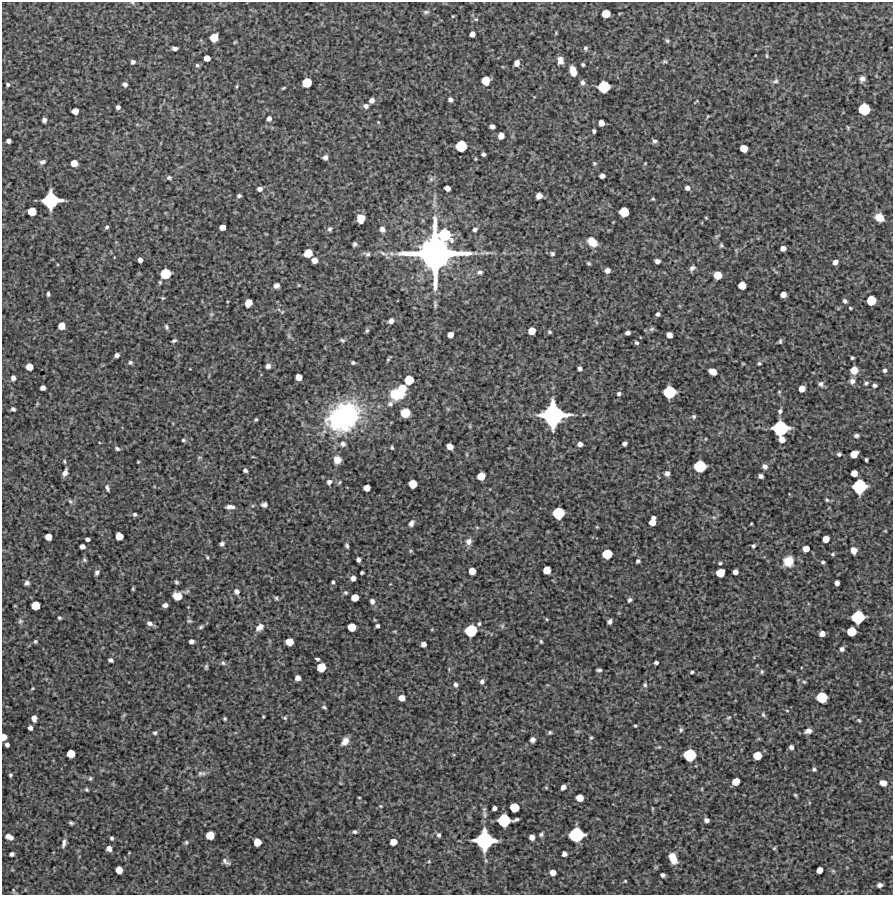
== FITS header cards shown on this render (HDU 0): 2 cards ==
NAXIS1  =                  891 /Length X axis
NAXIS2  =                  893 /Length Y axis

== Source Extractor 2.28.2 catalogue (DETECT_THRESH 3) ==
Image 891 x 893 px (HDU 0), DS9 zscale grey, 1 PNG px = 1 image px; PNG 895 x 897 px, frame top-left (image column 1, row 893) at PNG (2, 2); no overlay
Background 4940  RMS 270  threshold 807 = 3 sigma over >= 5 px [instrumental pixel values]
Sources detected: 365; all 365 listed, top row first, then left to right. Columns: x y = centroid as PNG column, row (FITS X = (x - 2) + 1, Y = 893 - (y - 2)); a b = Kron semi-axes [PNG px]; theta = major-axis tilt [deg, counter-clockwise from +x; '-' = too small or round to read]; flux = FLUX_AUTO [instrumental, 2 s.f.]
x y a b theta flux
132 3 5 4 - 2.1e+04
426 12 8 5 8 3.5e+04
606 14 6 6 - 3.2e+05
453 16 3 3 - 1.6e+04
476 19 6 5 - 3.0e+04
556 33 5 3 - 1.7e+04
472 34 5 4 - 1.0e+05
214 38 6 6 - 3.4e+05
667 41 7 4 -62 3.0e+04
235 42 5 3 - 1.8e+04
175 48 5 3 - 5.6e+04
585 48 6 5 - 3.4e+04
767 56 7 3 83 2.2e+04
207 58 5 5 - 1.5e+05
560 60 7 5 -84 1.2e+05
665 61 6 4 -1 2.5e+04
133 62 4 4 - 4.8e+04
517 63 5 4 - 1.1e+05
197 65 6 4 -15 3.2e+04
583 65 4 3 - 2.8e+04
573 71 9 5 -77 2.1e+05
862 79 6 6 - 7.8e+04
486 80 7 6 - 2.8e+05
775 81 9 5 20 4.4e+04
582 82 6 6 - 5.0e+04
307 83 7 6 - 4.5e+05
8 84 5 5 - 3.5e+04
125 84 5 4 - 6.9e+04
237 86 5 3 - 1.8e+04
604 87 8 8 - 7.5e+05
283 88 4 3 - 2.0e+04
450 99 4 4 - 6.1e+04
371 100 5 4 - 8.3e+04
696 101 8 2 49 1.5e+04
366 106 5 5 - 6.3e+04
118 107 4 4 - 5.2e+04
864 109 8 8 - 7.1e+05
75 111 5 5 - 1.7e+05
708 116 5 3 - 1.6e+04
269 118 5 5 - 6.3e+04
44 120 5 4 - 5.7e+04
378 122 3 3 - 1.5e+04
601 123 5 5 - 1.4e+05
492 127 5 4 - 6.7e+04
848 127 5 4 - 2.0e+04
594 131 4 3 - 3.8e+04
501 136 5 5 - 1.5e+05
8 141 4 4 - 6.1e+04
655 141 6 5 - 4.3e+04
461 146 8 7 - 6.7e+05
744 148 6 5 - 2.5e+05
484 154 4 4 - 4.5e+04
325 157 5 5 - 5.8e+04
42 162 7 5 20 5.4e+04
74 163 5 5 - 2.0e+05
594 163 5 4 - 2.4e+04
645 163 4 3 - 1.3e+04
602 176 5 4 - 8.0e+04
169 178 5 4 - 3.5e+04
431 179 7 6 - 4.3e+04
447 188 5 4 - 1.2e+05
687 188 4 4 - 7.2e+04
260 189 5 4 - 7.6e+04
239 196 4 3 - 3.8e+04
539 196 5 5 - 1.5e+05
653 199 4 3 - 2.0e+04
51 200 12 11 - 1.5e+06
32 211 6 6 - 3.3e+05
624 212 7 7 - 4.7e+05
879 217 10 8 -38 1.9e+05
706 218 3 3 - 1.7e+04
361 219 7 6 - 2.7e+05
107 227 4 4 - 3.3e+04
222 227 5 5 - 1.4e+05
330 229 6 5 - 3.7e+04
382 229 6 5 - 8.2e+04
475 230 4 4 - 4.8e+04
444 235 9 9 - 8.2e+05
592 242 9 7 -42 2.4e+05
355 244 4 4 - 3.9e+04
721 245 6 4 -71 2.8e+04
783 248 5 5 - 1.0e+05
308 253 7 6 - 3.4e+05
384 253 15 5 -23 7.9e+04
435 253 33 32 - 7.9e+06
367 254 10 5 -17 4.9e+04
552 254 5 4 - 3.5e+04
140 260 4 4 - 7.8e+04
314 260 5 5 - 1.3e+05
657 261 5 4 - 7.9e+04
835 262 5 4 - 9.1e+04
588 263 5 4 - 2.4e+04
692 268 8 6 35 5.8e+04
607 270 5 4 - 8.6e+04
480 272 8 6 18 5.0e+04
165 274 7 7 - 5.4e+05
718 275 6 6 - 3.1e+05
299 285 5 3 - 1.5e+04
742 285 6 6 - 2.7e+05
276 286 5 5 - 7.5e+04
48 294 4 3 - 3.5e+04
783 295 5 5 - 1.2e+05
163 298 5 4 - 2.1e+04
871 300 7 6 - 4.6e+05
845 301 6 4 -48 4.3e+04
248 303 6 5 - 2.3e+05
435 304 11 4 -84 4.0e+04
850 308 3 3 - 1.8e+04
282 312 5 4 - 2.0e+04
211 314 6 4 89 3.0e+04
658 314 4 4 - 4.1e+04
391 321 5 4 - 7.8e+04
61 326 6 5 - 2.1e+05
166 327 7 4 -68 3.6e+04
652 329 8 5 27 3.3e+04
367 331 6 4 62 2.9e+04
532 331 6 5 - 2.4e+05
550 332 4 4 - 2.7e+04
628 333 5 4 - 6.3e+04
450 335 5 5 - 1.3e+05
669 335 5 5 - 1.2e+05
289 336 9 4 -89 3.7e+04
342 340 7 5 -21 3.2e+04
174 341 6 4 22 3.3e+04
780 341 6 4 83 2.6e+04
636 343 4 3 - 3.0e+04
117 355 4 4 - 7.3e+04
852 358 3 3 - 2.7e+04
389 359 6 2 54 2.7e+04
130 362 6 5 - 3.9e+04
353 363 4 3 - 3.3e+04
759 363 4 4 - 2.6e+04
743 364 4 3 - 1.5e+04
268 366 6 5 - 6.5e+04
29 367 6 5 - 2.1e+05
580 368 4 4 - 5.2e+04
854 370 6 6 - 2.0e+05
885 370 5 5 - 4.1e+04
712 372 7 5 -25 1.7e+05
299 377 5 5 - 1.8e+05
13 378 4 4 - 7.4e+04
409 380 9 6 64 4.2e+05
852 381 7 6 - 6.9e+04
866 383 5 4 - 3.1e+04
821 384 7 6 - 5.3e+04
875 385 4 4 - 4.4e+04
43 388 5 4 - 8.0e+04
402 388 6 6 - 2.7e+05
802 389 5 5 - 1.7e+05
669 392 9 8 - 8.3e+05
779 392 4 4 - 2.0e+04
398 394 12 9 11 6.7e+05
619 394 5 4 - 3.8e+04
390 404 7 7 - 5.6e+04
13 409 4 4 - 4.3e+04
448 409 6 4 -44 2.2e+04
780 411 5 5 - 5.0e+04
405 413 8 8 - 2.1e+05
553 415 16 16 - 3.0e+06
694 416 6 5 - 3.6e+04
344 417 31 24 38 3.1e+06
256 419 4 3 - 2.4e+04
470 426 6 3 72 1.8e+04
780 428 11 10 - 1.3e+06
856 435 6 4 1 4.1e+04
183 440 5 4 - 2.7e+04
782 440 6 5 - 1.3e+05
624 443 4 4 - 5.7e+04
343 444 7 6 - 6.2e+04
580 444 5 4 - 8.4e+04
450 446 6 5 - 1.4e+05
117 448 7 5 -33 3.6e+04
392 448 4 3 - 2.6e+04
467 454 6 3 72 1.9e+04
839 454 4 4 - 3.8e+04
854 454 6 5 - 2.2e+05
199 457 6 4 1 2.2e+04
253 457 5 3 - 1.4e+04
337 460 7 7 - 1.7e+05
866 460 4 3 - 2.8e+04
64 461 6 4 -83 2.1e+04
138 462 3 2 - 1.5e+04
700 466 8 8 - 7.5e+05
765 466 7 6 - 6.7e+04
245 470 4 4 - 4.8e+04
65 473 7 4 63 8.3e+04
667 473 5 5 - 7.4e+04
854 473 5 5 - 1.7e+05
481 476 6 6 - 2.8e+05
761 476 5 4 - 6.3e+04
329 482 6 6 - 6.4e+04
339 482 6 4 69 2.2e+04
413 484 6 6 - 3.3e+05
859 486 10 9 - 1.1e+06
107 488 9 5 -73 4.3e+04
367 488 5 5 - 1.7e+05
827 500 6 5 - 2.9e+04
70 501 7 5 -62 3.4e+04
264 504 6 5 - 5.4e+04
230 507 9 4 1 7.3e+04
558 513 8 8 - 7.5e+05
135 514 5 5 - 3.4e+04
714 517 6 4 -2 2.7e+04
652 521 8 5 75 2.1e+05
411 523 6 5 - 6.8e+04
751 524 3 2 - 1.5e+04
597 527 5 3 - 1.5e+04
885 531 5 3 - 1.5e+04
119 536 6 6 - 2.5e+05
48 537 5 5 - 1.7e+05
87 539 4 4 - 5.1e+04
826 539 5 5 - 2.0e+05
469 541 9 8 - 9.2e+04
222 544 5 4 - 4.9e+04
82 546 5 4 - 8.6e+04
347 546 6 4 -63 3.4e+04
753 546 4 4 - 3.4e+04
806 549 5 5 - 1.6e+05
854 550 6 5 - 1.3e+05
411 551 5 5 - 2.1e+04
607 554 7 7 - 4.8e+05
833 554 5 4 - 2.7e+04
207 557 4 2 - 2.1e+04
84 560 6 5 - 2.9e+04
358 560 4 4 - 5.6e+04
638 561 4 3 - 3.9e+04
788 561 9 9 - 3.7e+05
823 562 4 4 - 3.2e+04
720 563 5 3 - 2.3e+04
547 570 6 6 - 2.6e+05
472 571 5 5 - 2.2e+05
362 572 4 3 - 2.6e+04
735 572 5 4 - 8.7e+04
97 573 6 4 56 4.7e+04
720 573 6 6 - 3.3e+05
353 578 5 5 - 9.1e+04
176 582 5 4 - 2.9e+04
333 582 4 3 - 3.1e+04
27 583 5 4 - 5.5e+04
837 583 5 4 - 8.7e+04
133 589 4 3 - 2.2e+04
237 591 7 6 - 6.3e+04
345 592 5 5 - 2.6e+04
177 596 8 7 - 1.8e+05
355 597 6 5 - 2.4e+05
276 598 5 5 - 2.8e+04
630 600 5 4 - 4.3e+04
372 601 5 5 - 6.5e+04
165 605 5 4 - 7.7e+04
15 606 4 2 - 1.5e+04
35 606 6 6 - 3.2e+05
858 617 9 8 - 9.2e+05
59 618 4 3 - 2.7e+04
547 619 5 3 - 1.7e+04
20 621 8 6 85 4.1e+04
189 621 7 5 0 2.9e+04
610 621 5 4 - 6.4e+04
150 623 7 4 -25 7.2e+04
479 624 5 3 - 2.8e+04
377 626 4 4 - 4.5e+04
502 626 6 5 - 3.1e+04
201 627 5 4 - 2.9e+04
260 627 10 6 37 1.2e+05
352 627 6 6 - 3.2e+05
471 630 8 8 - 7.8e+05
851 632 7 6 - 4.0e+05
822 634 5 5 - 1.1e+05
35 641 4 4 - 2.5e+04
191 641 5 4 - 6.3e+04
541 641 5 3 - 2.2e+04
289 642 6 6 - 2.6e+05
424 644 5 4 - 7.9e+04
842 649 5 5 - 5.6e+04
317 659 4 3 - 3.4e+04
111 660 4 4 - 4.8e+04
223 663 6 6 - 3.4e+04
656 663 4 3 - 4.5e+04
206 667 6 3 81 3.0e+04
321 667 7 6 - 3.9e+05
599 670 5 3 - 3.8e+04
692 672 4 3 - 2.8e+04
762 672 5 4 - 2.6e+04
298 678 5 5 - 1.0e+05
482 681 6 5 - 5.0e+04
804 682 5 4 - 2.3e+04
456 685 4 4 - 4.9e+04
645 685 6 5 - 3.2e+04
32 688 5 3 - 1.8e+04
822 697 7 7 - 6.0e+05
401 698 5 5 - 1.6e+05
324 707 5 4 - 3.1e+04
787 711 5 3 - 1.5e+04
763 715 7 4 -53 3.2e+04
263 717 3 2 - 1.7e+04
34 718 6 4 -79 9.9e+04
285 718 5 5 - 2.6e+04
728 718 7 4 7 2.6e+04
225 719 3 3 - 2.3e+04
859 720 5 4 - 2.3e+04
635 726 3 2 - 2.0e+04
30 728 4 4 - 6.4e+04
681 730 7 6 - 4.0e+04
808 731 9 6 17 8.3e+04
550 732 5 4 - 2.8e+04
155 733 4 4 - 3.4e+04
3 737 5 4 - 1.8e+05
591 738 5 4 - 2.5e+04
533 740 5 4 - 7.5e+04
345 741 9 6 53 1.3e+05
7 745 4 4 - 5.7e+04
659 747 4 4 - 2.0e+04
791 747 4 4 - 5.6e+04
71 754 6 6 - 2.9e+05
690 755 8 8 - 8.6e+05
757 755 6 6 - 3.1e+05
814 769 5 4 - 3.7e+04
201 773 12 6 8 6.4e+04
10 775 4 3 - 2.8e+04
90 778 5 4 - 3.0e+04
736 781 6 5 - 2.6e+05
883 783 6 5 - 1.6e+05
563 787 5 4 - 8.6e+04
702 789 5 3 - 1.5e+04
86 790 4 4 - 2.5e+04
795 795 5 4 - 2.3e+04
359 797 3 2 - 1.5e+04
580 798 6 6 - 1.1e+05
381 806 5 4 - 1.9e+04
514 807 6 6 - 4.1e+05
494 808 4 4 - 6.0e+04
652 809 5 3 - 1.6e+04
485 814 12 6 -75 7.2e+04
504 820 9 8 - 8.9e+05
516 820 7 3 20 4.4e+04
706 820 5 4 - 6.8e+04
71 823 5 3 - 3.2e+04
355 832 5 4 - 3.6e+04
541 834 5 5 - 3.4e+04
210 835 6 6 - 3.2e+05
439 835 6 5 - 4.6e+04
576 835 10 9 - 1.2e+06
9 837 7 4 -25 1.2e+05
532 837 5 5 - 1.0e+05
112 838 4 3 - 3.0e+04
484 840 13 13 - 2.0e+06
186 842 6 5 - 3.2e+04
257 842 6 6 - 2.4e+05
393 842 6 5 - 1.9e+05
64 843 12 4 78 6.8e+04
109 848 5 5 - 8.1e+04
774 848 5 4 - 2.1e+04
129 853 4 2 - 1.2e+04
12 854 5 4 - 5.2e+04
564 854 5 4 - 6.5e+04
673 858 9 6 -68 2.8e+05
429 861 5 3 - 1.9e+04
226 862 12 6 -34 5.6e+04
119 870 6 5 - 2.1e+05
819 870 5 5 - 1.4e+05
833 871 6 5 - 2.9e+04
553 872 5 5 - 1.3e+05
663 875 5 4 - 5.0e+04
625 881 3 3 - 1.7e+04
880 885 5 4 - 8.0e+04
13 891 8 3 -79 2.1e+04
At the frame edge (FLAGS 8, measured only in part): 2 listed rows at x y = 132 3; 3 737

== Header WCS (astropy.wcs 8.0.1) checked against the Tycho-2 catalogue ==
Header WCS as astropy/WCSLIB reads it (CRVAL/CRPIX/CD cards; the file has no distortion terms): RA---TAN/DEC--TAN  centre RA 10:17:42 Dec -07:25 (154.43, -7.42 deg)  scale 1.01 arcsec/px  FOV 15.0' x 15.0'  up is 0 deg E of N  parity normal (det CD < 0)
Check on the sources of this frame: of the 60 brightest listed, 3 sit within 1.5 arcsec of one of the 3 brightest Tycho-2 stars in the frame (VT <= 12.39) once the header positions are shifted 0.62 arcsec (0.61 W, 0.10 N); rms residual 0.45 arcsec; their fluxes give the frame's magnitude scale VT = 27.67 - 2.5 log10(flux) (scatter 0.32 mag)
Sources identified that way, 3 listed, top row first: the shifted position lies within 1.5 arcsec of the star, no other Tycho-2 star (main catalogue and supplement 1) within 3.0 arcsec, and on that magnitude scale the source's flux lands within +1.5 / -3 mag of the star's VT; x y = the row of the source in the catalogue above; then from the Tycho-2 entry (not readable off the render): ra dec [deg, ICRS J2000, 3 dp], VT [Tycho-2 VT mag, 2 dp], TYC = Tycho-2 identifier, HIP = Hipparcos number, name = IAU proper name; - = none
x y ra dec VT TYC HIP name
435 253 154.428 -7.361 10.11 4910-40-1 - -
553 415 154.395 -7.406 11.48 4910-48-1 - -
484 840 154.414 -7.525 12.39 5490-1491-1 - -